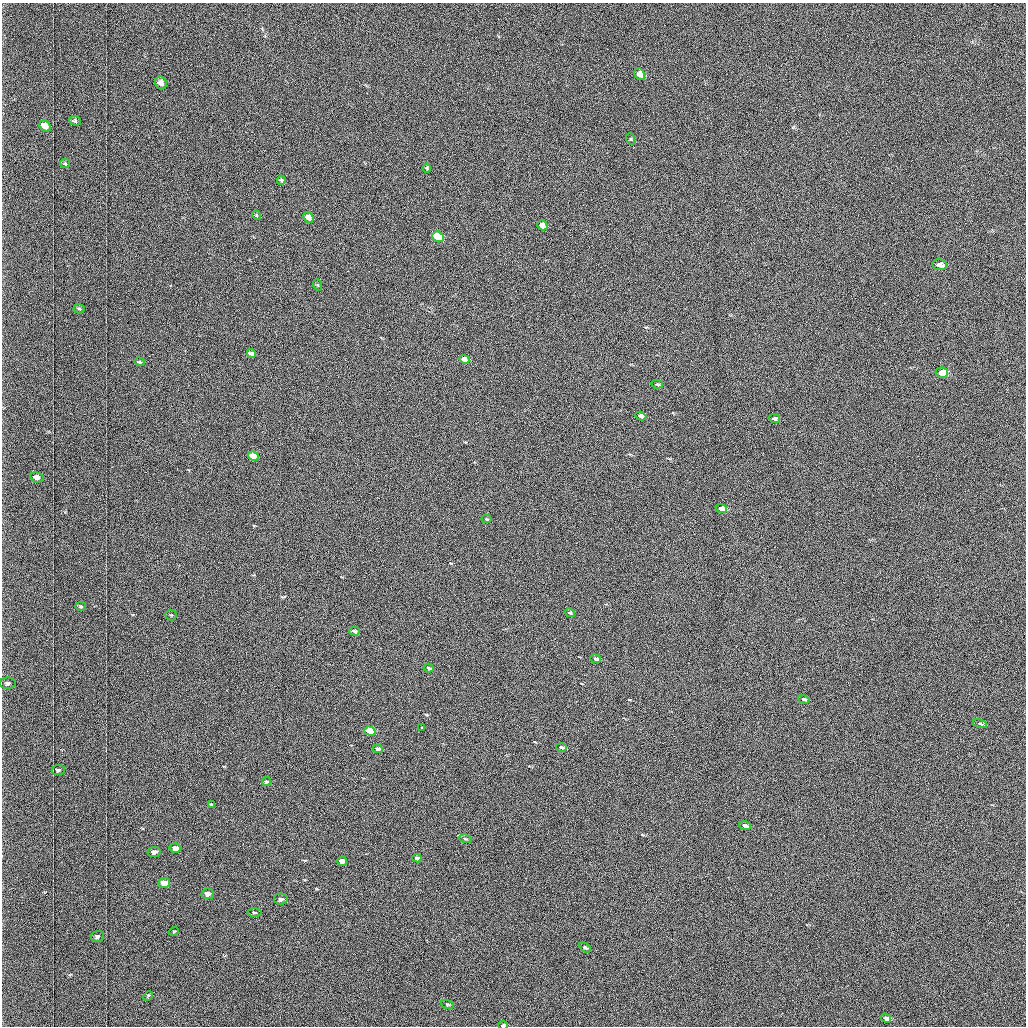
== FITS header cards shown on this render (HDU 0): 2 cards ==
NAXIS1  =                 1024 /fastest changing axis
NAXIS2  =                 1024 /next to fastest changing axis

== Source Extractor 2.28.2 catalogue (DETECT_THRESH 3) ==
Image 1024 x 1024 px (HDU 0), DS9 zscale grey, 1 PNG px = 1 image px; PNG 1028 x 1028 px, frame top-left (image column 1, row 1024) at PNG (2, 3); each listed source drawn as its Kron ellipse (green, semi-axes under 4 px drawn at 4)
Background 1030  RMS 5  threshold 15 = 3 sigma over >= 5 px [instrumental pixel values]
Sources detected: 59; all 59 listed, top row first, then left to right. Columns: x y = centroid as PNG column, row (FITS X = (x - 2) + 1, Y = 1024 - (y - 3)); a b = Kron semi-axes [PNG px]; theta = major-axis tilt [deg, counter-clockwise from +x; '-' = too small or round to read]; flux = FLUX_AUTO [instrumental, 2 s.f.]
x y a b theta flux
640 74 6 5 - 2000
161 83 6 5 - 2200
75 121 6 4 -21 670
45 126 6 5 - 2500
631 139 6 3 -71 330
65 163 5 4 - 400
427 168 4 3 - 430
281 180 4 4 - 360
256 215 4 3 - 310
308 218 5 4 - 2800
542 225 5 5 - 3600
438 237 6 5 - 19000
939 265 7 5 -3 1500
318 285 6 3 -70 320
79 309 5 5 - 490
251 354 4 4 - 1200
464 359 5 4 - 2600
139 362 5 4 - 480
942 373 6 5 - 10000
657 384 6 4 -12 470
641 416 5 4 - 1200
774 418 6 4 -12 760
253 456 5 4 - 8200
37 477 7 5 -13 2200
721 509 6 4 -20 4800
486 519 5 4 - 340
81 606 5 4 - 520
570 613 5 3 - 650
171 615 5 5 - 490
354 631 5 3 - 720
596 659 5 3 - 1600
429 668 5 3 - 800
8 683 8 5 4 1100
804 699 6 3 -18 1200
980 724 7 4 -12 620
421 727 3 3 - 8900
370 731 5 4 - 10000
561 747 5 3 - 850
378 749 5 4 - 1300
58 770 6 5 - 640
267 781 4 3 - 510
211 804 4 3 - 310
745 826 6 3 -21 1600
465 839 6 3 -13 320
175 848 5 5 - 2700
154 852 6 5 - 1500
417 858 4 3 - 670
342 861 5 4 - 3300
164 883 6 5 - 6200
208 894 6 5 - 2400
281 899 7 5 -9 1300
254 913 7 3 0 480
174 931 5 3 - 260
97 936 6 5 - 760
585 947 6 3 -33 510
148 996 5 3 - 330
448 1004 7 4 -18 480
886 1018 5 3 - 1200
503 1025 5 3 - 1200
At the frame edge (FLAGS 8, measured only in part): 1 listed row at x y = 503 1025

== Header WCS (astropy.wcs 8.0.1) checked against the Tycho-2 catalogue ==
Header WCS as astropy/WCSLIB reads it (applying the file's SIP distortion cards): RA---TAN-SIP/DEC--TAN-SIP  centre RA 03:06:50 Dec +48:56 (46.71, +48.94 deg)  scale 1.67 arcsec/px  FOV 28.5' x 28.6'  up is -179 deg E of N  parity flipped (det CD > 0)
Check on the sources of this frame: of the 59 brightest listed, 21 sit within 2.5 arcsec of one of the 34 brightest Tycho-2 stars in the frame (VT <= 12.17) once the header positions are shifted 0.05 arcsec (0.01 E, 0.05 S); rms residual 1.12 arcsec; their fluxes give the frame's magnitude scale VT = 19.67 - 2.5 log10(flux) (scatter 0.26 mag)
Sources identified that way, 21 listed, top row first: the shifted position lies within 2.5 arcsec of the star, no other Tycho-2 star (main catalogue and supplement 1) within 5.0 arcsec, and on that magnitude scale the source's flux lands within +1.5 / -3 mag of the star's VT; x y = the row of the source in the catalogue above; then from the Tycho-2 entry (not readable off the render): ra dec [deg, ICRS J2000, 3 dp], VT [Tycho-2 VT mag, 2 dp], TYC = Tycho-2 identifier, HIP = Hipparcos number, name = IAU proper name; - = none
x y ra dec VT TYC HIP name
640 74 46.616 +48.736 11.76 3314-1619-1 - -
45 126 47.035 +48.756 11.63 3318-1002-1 - -
308 218 46.851 +48.800 10.96 3318-412-1 - -
542 225 46.686 +48.806 10.73 3318-1207-1 - -
438 237 46.759 +48.810 9.54 3318-20-1 - -
939 265 46.407 +48.826 11.40 3318-1121-1 - -
251 354 46.893 +48.863 11.43 3318-844-1 - -
942 373 46.405 +48.876 9.33 3318-744-1 - -
774 418 46.524 +48.896 11.94 3318-478-1 - -
253 456 46.892 +48.911 10.59 3318-510-1 - -
37 477 47.045 +48.919 11.50 3318-988-1 - -
721 509 46.562 +48.938 10.40 3318-18-1 - -
804 699 46.505 +49.027 11.73 3318-502-1 - -
370 731 46.813 +49.039 9.70 3318-216-1 - -
745 826 46.548 +49.085 12.06 3318-1128-1 - -
175 848 46.952 +49.092 11.30 3318-80-1 - -
342 861 46.834 +49.100 10.69 3318-1528-1 - -
164 883 46.960 +49.108 10.19 3318-1062-1 - -
208 894 46.930 +49.114 11.35 3318-390-1 - -
281 899 46.878 +49.117 12.15 3318-918-1 - -
503 1025 46.721 +49.177 11.40 3318-150-1 - -